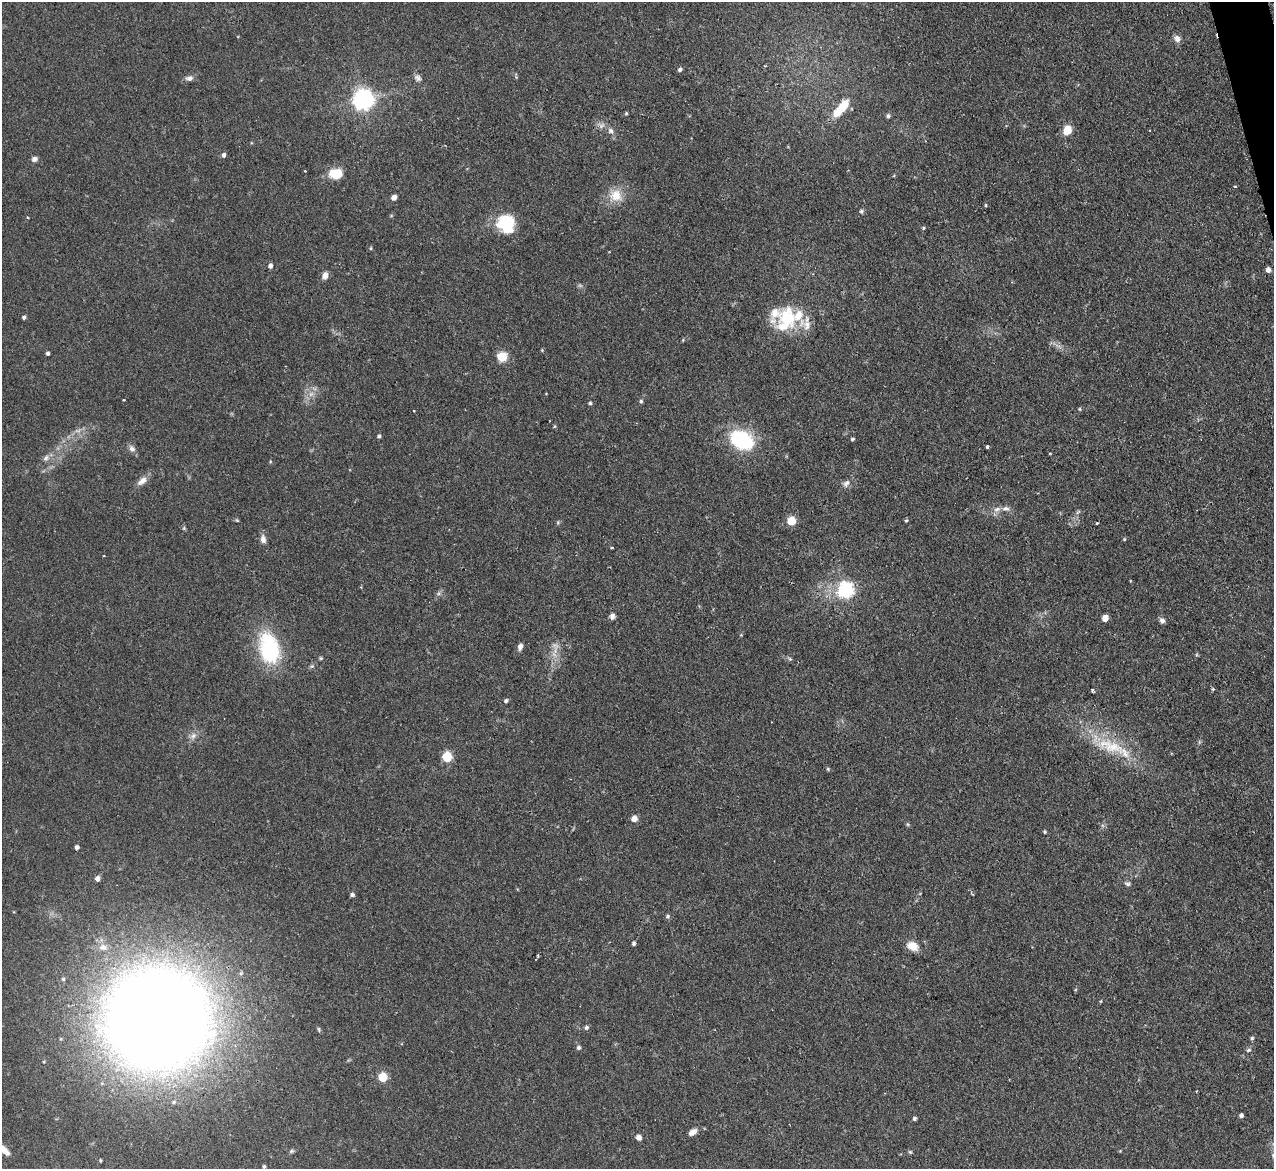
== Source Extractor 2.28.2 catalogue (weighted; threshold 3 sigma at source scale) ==
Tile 10 of 4 x 4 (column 2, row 3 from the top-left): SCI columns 1273-2544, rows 1427-2593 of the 5089 x 5065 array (HDU 1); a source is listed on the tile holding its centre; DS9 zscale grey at full resolution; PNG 1276 x 1171 px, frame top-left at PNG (2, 2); no overlay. Shown black and unused: <1% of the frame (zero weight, under 2 of 3 exposures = <1% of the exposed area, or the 3 px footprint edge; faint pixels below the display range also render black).
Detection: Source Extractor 2.28.2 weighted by HDU 2 'WHT'; one run over the whole footprint, this tile lists its part. Background 0.0886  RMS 0.0061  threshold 0.0274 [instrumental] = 3 sigma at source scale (4.5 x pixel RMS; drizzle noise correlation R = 1.50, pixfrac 1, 0.05/0.05 arcsec/px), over >= 5 px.
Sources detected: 113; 2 too faint to see at this stretch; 3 cosmic-ray / hot-pixel residue — not listed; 7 inside a brighter listed object's ellipse — not listed separately; the other 101 listed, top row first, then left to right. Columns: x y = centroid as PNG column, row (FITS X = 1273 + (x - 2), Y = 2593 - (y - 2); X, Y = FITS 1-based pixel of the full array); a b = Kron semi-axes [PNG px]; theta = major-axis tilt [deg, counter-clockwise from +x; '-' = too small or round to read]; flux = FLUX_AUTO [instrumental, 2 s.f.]
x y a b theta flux
1177 39 10 8 -49 2.9
680 69 5 4 - 1.5
189 78 10 7 5 2.6
418 78 10 8 -45 2.3
363 99 7 7 - 390
842 107 21 10 55 14
626 113 4 4 - 0.69
888 116 6 5 - 1.4
601 125 10 8 3 3
1067 130 8 6 65 12
611 131 10 7 -43 2.7
224 155 5 4 - 1.8
34 159 7 6 - 2.2
336 174 13 10 3 14
1235 186 4 3 - 0.61
616 195 19 16 -28 11
394 197 5 4 - 3.8
986 205 4 4 - 0.69
861 211 6 6 - 1.2
27 217 4 2 - 0.52
506 224 18 17 - 31
923 228 5 4 - 0.76
371 248 5 3 - 0.68
270 266 5 5 - 2.2
1268 270 5 4 - 2.6
325 275 9 6 74 3.4
24 317 4 4 - 1.3
787 318 29 24 -76 30
542 350 4 4 - 0.6
48 353 3 3 - 1.3
502 356 10 10 - 9.3
124 400 3 2 - 0.5
641 401 5 5 - 0.97
590 403 4 4 - 0.93
1080 409 5 3 - 0.62
414 411 3 2 - 0.71
554 426 5 4 - 0.67
379 436 4 4 - 1
852 439 5 4 - 0.85
742 440 21 15 -28 57
987 446 4 3 - 0.98
132 449 10 8 -46 2.7
1050 454 4 3 - 0.45
46 458 10 7 45 2.7
142 481 15 8 39 4.4
846 483 10 7 47 2.8
997 509 11 6 19 2.9
1078 512 8 4 52 1.2
237 520 6 5 - 0.74
791 521 5 5 - 25
906 521 5 4 - 0.83
558 523 6 5 - 0.88
1097 523 3 3 - 1.2
184 528 5 5 - 0.81
263 539 12 7 -80 3.2
1124 539 5 4 - 0.62
845 590 7 6 - 180
438 593 7 4 45 1.4
612 616 8 6 85 2.2
1105 618 5 5 - 6.8
1162 621 7 6 - 2.2
741 635 4 4 - 0.52
555 645 10 5 -31 2.6
520 647 7 5 78 2.7
269 648 36 22 -77 53
321 658 5 4 - 0.75
790 659 6 4 -43 0.9
312 666 6 5 - 1.1
1213 689 4 4 - 0.75
1092 690 4 3 - 0.83
506 701 5 4 - 1.3
193 736 10 8 45 3.1
1110 746 49 17 -16 29
447 757 6 5 - 39
828 769 5 4 - 0.72
634 818 6 6 - 4.2
908 824 6 5 - 0.85
1045 832 4 4 - 0.74
77 847 4 4 - 1.6
97 879 5 5 - 2.4
1127 883 9 6 -23 1.5
352 895 5 4 - 1.5
668 916 6 5 - 1.1
634 943 5 4 - 1.2
912 946 15 10 -22 7.2
103 947 14 10 4 6
63 979 5 5 - 0.95
157 1019 92 88 -8 1200
586 1027 6 6 - 1.4
319 1029 6 4 -71 0.9
1252 1038 5 4 - 0.96
578 1047 6 5 - 1.7
1248 1050 7 4 27 1.2
382 1077 5 5 - 30
1241 1115 5 4 - 1.7
914 1119 4 4 - 1.3
692 1132 9 6 37 4.1
639 1137 7 6 - 2.5
291 1151 8 5 26 1.1
910 1152 5 5 - 0.83
264 1166 4 4 - 1
Overlapping masked pixels (flux is a lower limit): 1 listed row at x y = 157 1019